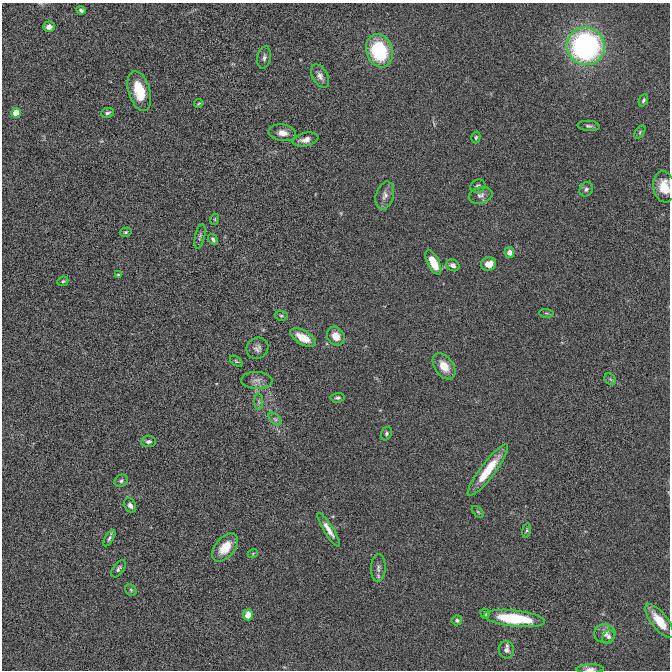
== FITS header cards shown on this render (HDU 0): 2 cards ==
NAXIS1  =                  668 / Axis length
NAXIS2  =                  668 / Axis length

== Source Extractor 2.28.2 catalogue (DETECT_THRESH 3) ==
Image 668 x 668 px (HDU 0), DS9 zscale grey, 1 PNG px = 1 image px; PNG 672 x 672 px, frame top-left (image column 1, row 668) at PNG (2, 3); each listed source drawn as its Kron ellipse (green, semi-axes under 4 px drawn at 4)
Background 3.60e-05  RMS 0.0042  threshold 0.0126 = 3 sigma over >= 5 px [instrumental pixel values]
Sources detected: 66; all 66 listed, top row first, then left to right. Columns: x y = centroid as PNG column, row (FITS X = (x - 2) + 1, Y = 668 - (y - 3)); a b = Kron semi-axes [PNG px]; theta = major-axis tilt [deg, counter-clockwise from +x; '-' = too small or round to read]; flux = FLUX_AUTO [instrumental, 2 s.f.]
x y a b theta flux
81 10 5 4 - 0.63
49 27 6 5 - 1.7
586 46 19 19 - 72
379 51 17 13 -72 23
264 57 11 6 79 1
320 76 12 7 -60 1.5
139 91 21 10 -73 8.8
643 100 6 4 67 0.55
199 103 5 3 - 0.29
16 113 5 4 - 6.8
107 113 7 5 13 0.7
589 126 11 5 -4 0.73
640 132 7 4 55 0.46
282 133 14 8 -8 2.4
476 137 6 4 74 0.43
306 140 13 6 13 1.9
478 186 8 6 23 0.91
664 187 16 10 -81 4.9
586 189 7 6 - 0.79
385 195 14 9 74 1.8
481 195 12 8 14 1.4
215 219 5 3 - 0.25
126 232 6 4 17 0.41
200 236 13 5 78 0.75
213 239 6 4 -55 0.68
509 253 5 5 - 1.8
433 262 13 6 -62 6.2
488 264 8 6 8 3.4
453 265 7 5 -28 1.3
118 275 4 3 - 0.38
63 281 6 4 24 0.49
546 313 7 3 -1 0.45
281 316 6 4 -7 0.46
336 336 10 8 -52 2.9
303 338 14 7 -29 4.6
257 348 11 10 - 1.4
236 361 7 3 -36 0.34
444 366 14 9 -55 4.5
610 379 6 5 - 0.54
257 380 16 8 -3 1.9
338 398 7 5 5 0.63
259 402 8 4 -89 0.6
275 419 8 4 -44 0.66
386 434 7 5 62 0.56
148 442 7 5 3 0.95
488 470 32 7 53 9.3
121 481 7 6 - 0.66
130 505 8 5 -61 1
478 512 7 4 -45 0.41
329 530 20 5 -58 2.3
526 530 7 4 81 0.46
109 538 9 4 58 0.7
225 548 16 9 50 5.6
253 553 5 3 - 0.24
378 568 14 7 87 1.4
118 569 10 5 55 0.77
131 590 6 5 - 0.45
485 614 5 4 - 0.44
248 615 5 5 - 3.4
514 618 31 8 -6 17
457 620 5 5 - 0.55
660 621 20 8 -52 6
605 634 10 9 - 1.7
608 637 7 6 - 0.71
506 650 8 7 - 1.2
590 669 14 4 2 1.1
At the frame edge (FLAGS 8, measured only in part): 2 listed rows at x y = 664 187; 590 669